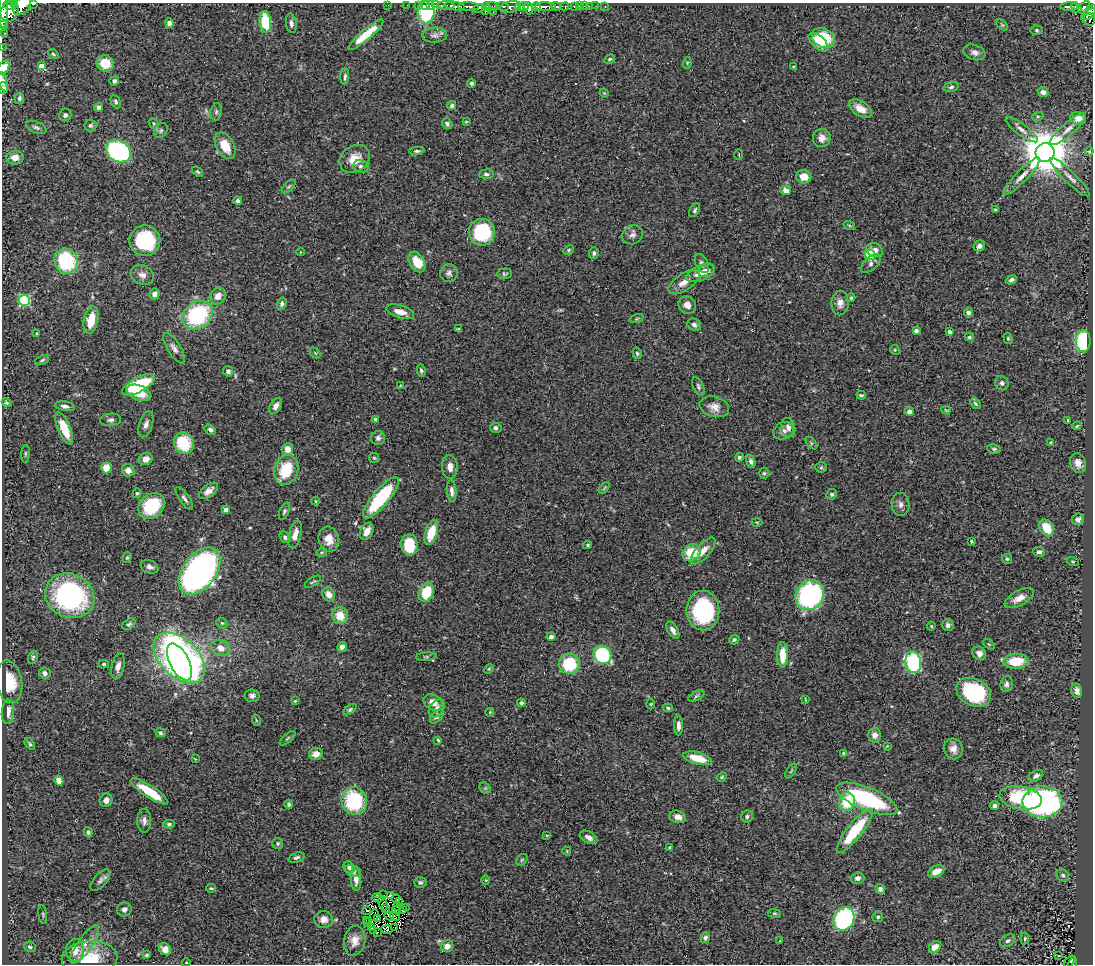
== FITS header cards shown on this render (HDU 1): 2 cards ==
NAXIS1  =                 1091
NAXIS2  =                  962

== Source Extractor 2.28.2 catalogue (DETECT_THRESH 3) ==
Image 1091 x 962 px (HDU 1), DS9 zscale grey, 1 PNG px = 1 image px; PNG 1095 x 966 px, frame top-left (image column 1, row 962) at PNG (2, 3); each listed source drawn as its Kron ellipse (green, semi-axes under 4 px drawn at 4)
Background 0.619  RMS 0.048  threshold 0.145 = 3 sigma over >= 5 px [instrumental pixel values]
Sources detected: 380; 6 with non-positive FLUX_AUTO (blend fragments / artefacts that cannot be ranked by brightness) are neither listed nor drawn; the other 374 listed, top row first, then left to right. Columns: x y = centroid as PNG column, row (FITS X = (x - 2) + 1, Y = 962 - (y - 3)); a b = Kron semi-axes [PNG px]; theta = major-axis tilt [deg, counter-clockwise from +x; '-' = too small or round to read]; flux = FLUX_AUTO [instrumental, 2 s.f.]
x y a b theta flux
14 4 4 2 - 170
34 4 3 2 - 69
388 5 2 2 - 5.5
407 5 2 2 - 7.1
419 5 3 3 - 18
425 5 3 2 - 33
431 5 3 2 - 15
436 5 3 2 - 11
446 5 8 2 1 59
10 6 6 4 -16 510
22 6 11 7 48 1200
455 6 10 4 -8 520
492 6 6 4 -7 370
502 6 7 3 -8 240
536 6 4 3 - 190
556 6 5 3 - 100
565 6 4 3 - 140
574 6 4 3 - 39
579 6 2 2 - 3.1
584 6 2 2 - 3.7
589 6 2 2 - 4.4
596 6 3 2 - 2.6
605 6 3 2 - 8.6
469 7 10 4 -1 750
486 7 4 3 - 100
511 7 11 5 9 360
519 7 3 3 - 270
523 7 6 3 20 490
545 7 10 4 -1 770
1069 7 9 3 1 88
1076 7 6 4 -48 170
1084 7 7 4 52 260
478 8 6 4 21 150
529 8 6 4 -81 460
1090 10 6 3 37 170
3 11 17 4 90 2100
426 11 12 8 85 240
485 11 4 3 - 74
10 12 10 8 60 2000
493 12 2 2 - 7.4
1088 14 8 4 32 180
1089 19 6 5 - 200
265 22 11 5 -82 140
169 23 5 4 - 14
291 23 10 5 -82 10
3 25 4 2 - 220
1002 25 7 4 -44 4.8
1037 30 6 4 -3 5.2
4 33 4 2 - 2
366 35 22 5 40 76
435 35 12 7 3 14
823 38 12 9 -29 140
819 42 12 6 -42 63
2 48 2 2 - 4.5
975 52 11 7 -19 16
53 54 6 4 -37 4.3
610 59 6 4 28 5.2
105 63 8 8 - 71
687 63 6 3 72 3.5
41 66 4 4 - 26
794 67 3 3 - 4.2
4 68 8 5 59 39
345 76 8 4 85 6.9
114 81 5 4 - 9.7
3 82 10 4 -75 10
471 83 4 4 - 6
951 87 7 4 16 6.8
3 88 6 5 - 8.7
1043 92 5 5 - 15
604 93 4 3 - 2.9
19 98 6 4 77 8.2
116 102 7 4 -66 6.1
452 106 4 4 - 6.7
99 107 5 4 - 9.1
860 109 13 7 -33 40
216 112 9 5 81 7.5
65 115 6 6 - 7.8
1038 116 6 3 18 4.7
1078 118 8 6 -4 31
466 122 3 3 - 3
154 123 5 4 - 4.1
447 124 6 4 -53 8.1
90 125 6 6 - 6.3
36 127 11 5 -21 9.3
1068 129 23 6 41 27
161 130 8 6 59 8.6
1022 130 19 5 -37 19
822 138 9 9 - 23
225 146 14 8 -60 57
118 151 13 10 -32 520
417 151 8 4 4 6.5
1089 151 4 3 - 3.9
1045 153 9 9 - 15000
739 154 5 3 - 2.6
15 158 8 7 - 31
355 159 16 13 33 56
361 166 8 6 -16 12
198 172 6 4 -38 4.6
486 174 7 4 4 7.2
1022 176 25 6 46 29
804 177 7 6 - 39
1070 177 27 6 -44 25
289 186 8 4 44 6.1
786 190 5 4 - 27
238 201 4 4 - 7.1
995 209 4 2 - 3.3
695 210 7 4 59 6.2
849 225 6 3 -20 3.6
482 232 13 13 - 250
632 235 10 9 - 15
145 241 15 15 - 210
979 246 6 5 - 11
568 250 6 4 42 5
875 250 8 6 -26 20
300 252 4 2 - 1.8
594 253 6 4 86 6.9
870 255 5 5 - 230
66 261 13 11 -67 280
417 262 11 7 -59 64
702 264 10 6 -63 12
871 264 12 6 43 11
706 271 8 6 17 17
449 273 9 8 - 14
701 273 15 7 25 36
504 274 7 5 3 5.9
142 275 12 9 -26 20
1011 280 6 4 24 9.5
684 282 18 8 34 33
155 294 5 5 - 17
218 296 9 7 49 23
851 298 4 3 - 4.7
25 300 5 5 - 350
840 303 12 8 88 21
282 304 6 4 73 9
687 305 9 8 - 23
400 312 14 6 -18 36
968 312 5 4 - 9.6
198 315 16 13 36 310
637 319 7 3 19 3.6
91 320 14 7 77 76
694 325 7 6 - 9.4
458 329 4 2 - 2.8
916 331 4 4 - 15
950 332 4 4 - 9.8
37 334 4 2 - 2.8
969 337 4 3 - 4.9
1008 338 6 4 -73 4.9
1083 341 11 7 90 320
174 348 17 6 -58 17
895 350 5 4 - 4.3
315 353 6 4 -45 3.6
637 353 6 4 -73 5.7
42 360 7 4 22 5.7
421 370 6 4 -78 7.5
228 371 5 5 - 10
1002 383 7 6 - 10
139 385 18 7 28 200
400 386 4 3 - 2.3
698 386 10 5 -66 7.5
139 393 12 7 -20 66
861 395 5 3 - 5.4
7 402 5 3 - 5.3
975 404 6 4 -46 5
65 406 10 4 -9 11
276 406 9 5 59 16
714 407 15 10 -15 27
946 410 5 2 - 3.1
909 411 5 4 - 11
111 420 10 6 5 10
375 420 4 4 - 10
1068 420 3 3 - 2.9
146 424 13 6 72 17
1077 426 4 3 - 3.7
64 428 17 6 -67 87
496 428 6 5 - 8.6
788 428 10 7 -73 16
210 430 6 4 -33 10
783 431 10 8 25 17
378 438 7 7 - 11
1051 442 4 3 - 3.1
184 443 11 9 -62 120
811 443 7 4 -54 5.2
287 449 6 5 - 28
994 449 7 4 -9 5.6
25 454 9 3 86 4.8
739 457 5 4 - 6.4
374 458 5 5 - 4.1
146 459 7 6 - 21
751 461 6 4 -71 10
1078 463 10 7 -68 23
450 467 12 8 -87 23
821 467 5 5 - 4.9
106 468 5 5 - 57
128 470 6 6 - 24
286 470 15 11 73 130
764 473 5 5 - 5.7
604 488 7 3 53 4.2
208 491 11 6 37 19
452 491 11 5 -86 14
137 493 5 4 - 4.5
832 494 5 5 - 7
184 498 13 5 -54 12
381 498 26 8 50 300
315 501 4 3 - 2.9
901 504 11 9 -82 15
151 506 14 11 42 200
226 510 4 4 - 23
284 511 9 4 67 6.7
1078 519 6 5 - 11
757 522 5 3 - 3.2
1047 528 9 6 -57 69
367 531 9 6 64 27
431 533 12 6 74 65
295 534 14 6 74 23
285 537 6 5 - 7.9
329 539 13 10 -78 37
971 541 3 2 - 3.7
409 545 11 8 -85 120
587 545 4 3 - 4.2
703 551 17 7 48 32
322 552 5 3 - 3.7
1039 552 6 4 -3 8.8
692 553 9 8 - 93
127 558 5 4 - 4
1007 559 5 5 - 4.4
1073 562 6 4 -18 4
150 567 9 6 -21 12
200 571 27 16 52 1400
313 582 9 3 32 4
426 593 9 7 66 110
329 594 7 6 - 30
810 595 15 14 - 500
70 596 25 21 -25 620
1019 598 16 7 28 30
703 610 20 16 89 320
340 616 8 8 - 54
222 623 6 5 - 5.3
129 624 7 5 36 5.9
948 625 6 5 - 11
931 626 4 4 - 3.1
673 630 9 5 -59 14
551 637 4 3 - 8.9
734 640 5 5 - 6.3
989 644 7 3 -36 3.9
342 647 5 4 - 15
220 648 10 7 -28 26
979 653 7 6 - 17
602 655 9 8 - 280
783 655 12 5 90 60
33 657 6 5 - 7.2
426 657 10 4 4 5.7
179 658 31 19 -44 1700
1016 661 12 7 2 100
180 662 20 9 -63 1200
913 662 11 7 -77 510
104 664 5 4 - 5.4
569 664 10 10 - 180
118 666 13 6 76 21
489 669 5 4 - 3.9
45 673 6 5 - 12
9 682 21 12 -81 99
1006 684 8 6 82 11
1077 691 7 5 -76 13
974 692 18 13 -27 270
252 696 7 6 - 11
696 696 9 4 27 5.6
805 699 4 2 - 2.5
295 701 3 3 - 3.4
433 702 10 7 -31 30
521 703 4 4 - 6.7
651 704 5 3 - 2.9
668 708 5 3 - 5.9
350 709 7 4 38 5.7
437 709 10 7 54 16
8 712 12 6 85 31
490 712 4 3 - 2.8
437 716 8 5 47 8.3
256 720 6 3 -73 3.2
678 726 10 4 -90 16
160 733 5 4 - 6.6
875 735 7 6 - 15
287 738 10 4 40 5.4
438 740 3 3 - 3.6
30 744 6 4 -52 4.9
887 746 3 3 - 2.2
953 749 10 9 - 24
843 753 4 3 - 2.9
316 754 7 6 - 26
698 758 15 6 -15 75
195 759 3 2 - 2.2
791 771 8 3 58 4.7
1036 776 8 5 31 13
722 777 5 4 - 3.7
59 781 5 4 - 29
485 788 6 5 - 5.2
149 791 22 6 -33 96
1021 798 21 11 -10 280
867 799 32 11 -22 380
106 800 7 6 - 16
354 801 14 12 -69 260
847 802 9 8 - 100
1042 802 20 15 1 830
289 804 4 3 - 6.8
994 806 4 4 - 8.5
747 816 6 5 - 7.5
678 817 8 6 -15 19
144 821 12 7 -89 16
169 824 6 4 2 7
855 831 27 7 51 170
88 832 5 4 - 7.1
547 835 4 2 - 2.5
589 837 9 5 -29 17
278 843 5 5 - 5
670 848 3 3 - 4.9
567 851 4 4 - 3
297 857 8 4 19 8.8
522 860 6 5 - 4.4
349 867 6 5 - 9.7
353 871 8 5 -24 12
936 871 8 5 28 33
1063 875 7 5 -34 7.7
857 878 7 5 18 13
356 879 12 5 -86 21
100 880 13 6 49 12
486 880 5 3 - 2.7
420 882 6 5 - 6.7
211 888 5 3 - 4.2
880 889 5 5 - 10
384 895 2 2 - 1.5
391 895 4 3 - 22
378 898 6 4 -9 11
396 898 4 2 - 2.7
399 901 3 2 - 7.7
383 903 7 2 -74 3.8
397 906 3 2 - 3.9
406 907 3 2 - 1.4
385 908 3 2 - 2.3
124 909 7 7 - 11
367 910 3 3 - 6.8
397 910 4 2 - 0.52
403 910 4 2 - 1.7
774 913 7 4 -6 4.4
43 914 9 3 -80 4.2
374 915 6 2 72 1.7
389 916 5 2 - 3.7
395 917 5 2 - 1.5
878 917 5 5 - 5.3
323 919 9 8 - 24
378 919 3 2 - 3.4
844 919 12 10 62 540
366 920 4 2 - 11
368 923 4 2 - 1.4
371 928 3 2 - 5.2
395 928 4 2 - 2.1
374 930 2 2 - 0.44
387 930 5 3 - 4
377 932 3 2 - 10
705 937 5 4 - 8.8
1025 938 6 3 83 3.9
355 941 15 10 80 33
780 941 4 2 - 2.3
1008 941 8 5 30 8.3
85 944 23 7 55 34
447 946 6 6 - 19
30 947 6 5 - 7.5
935 947 7 5 46 27
165 949 6 5 - 29
75 950 11 9 87 36
147 955 4 3 - 4.2
1058 956 3 2 - 2.9
89 958 28 17 4 110
1070 961 7 3 50 8.4
186 963 4 3 - 2.3
1072 964 6 3 78 20
At the frame edge (FLAGS 8, measured only in part): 11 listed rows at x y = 14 4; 34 4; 22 6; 1090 10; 3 11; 3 25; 2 48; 4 68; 3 82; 3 88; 1072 964
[6 non-positive-flux detections neither listed nor drawn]